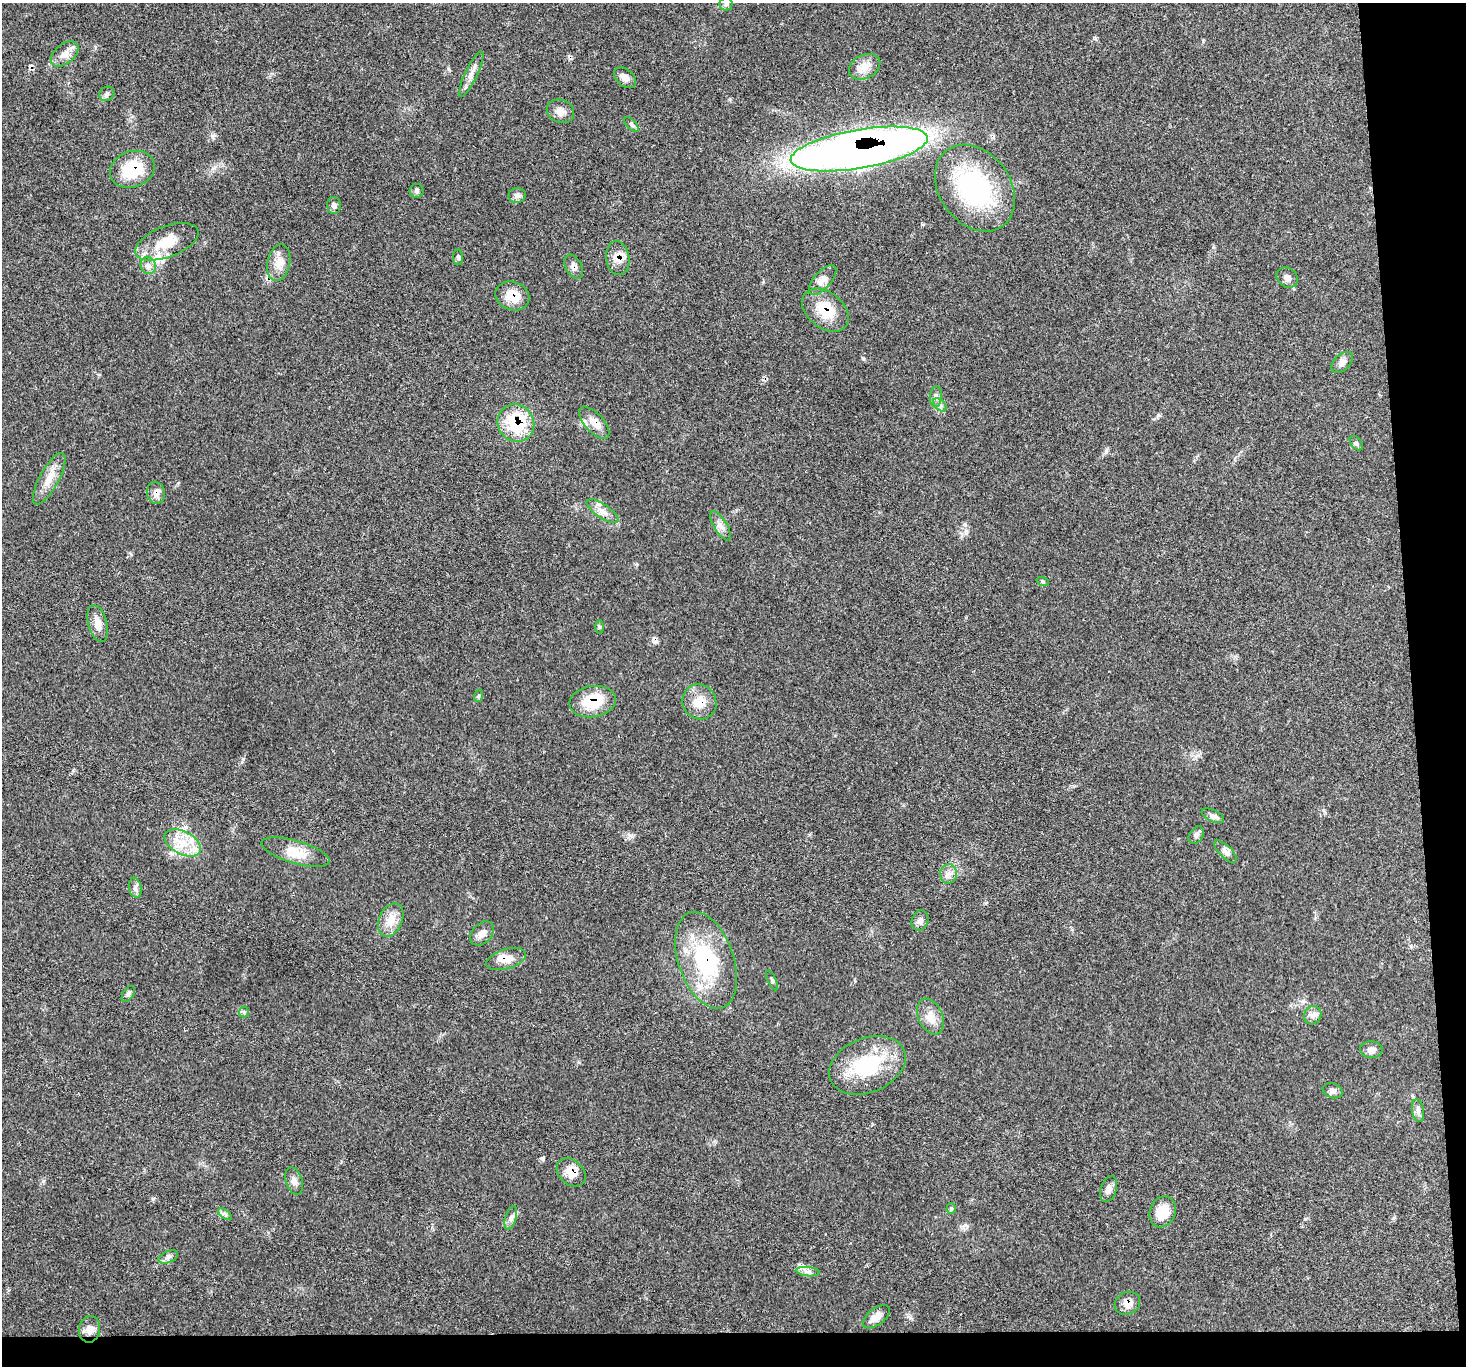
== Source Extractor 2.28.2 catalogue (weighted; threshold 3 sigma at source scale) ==
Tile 9 of 3 x 3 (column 3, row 3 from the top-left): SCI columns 2929-4392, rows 129-1492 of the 4392 x 4373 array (HDU 1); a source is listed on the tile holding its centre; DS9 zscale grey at full resolution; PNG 1468 x 1368 px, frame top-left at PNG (2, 3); each listed source drawn as its Kron ellipse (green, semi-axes under 4 px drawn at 4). Shown black and unused: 6% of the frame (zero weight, under 3 of 5 exposures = <1% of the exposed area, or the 3 px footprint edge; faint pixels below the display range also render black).
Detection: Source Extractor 2.28.2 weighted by HDU 2 'WHT'; one run over the whole footprint, this tile lists its part. Background 0.0464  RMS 0.004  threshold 0.018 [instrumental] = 3 sigma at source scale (4.5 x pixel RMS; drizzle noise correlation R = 1.50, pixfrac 1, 0.05/0.05 arcsec/px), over >= 5 px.
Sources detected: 78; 2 cosmic-ray / hot-pixel residue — neither listed nor drawn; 3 inside a brighter listed object's ellipse — not listed separately; the other 73 listed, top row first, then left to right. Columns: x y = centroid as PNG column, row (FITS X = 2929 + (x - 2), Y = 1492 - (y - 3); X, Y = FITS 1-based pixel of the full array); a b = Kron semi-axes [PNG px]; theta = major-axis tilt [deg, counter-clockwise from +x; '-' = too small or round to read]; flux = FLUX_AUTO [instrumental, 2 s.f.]
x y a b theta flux
726 4 6 6 - 1
65 54 16 9 39 3.5
865 67 16 11 27 4.2
471 74 25 6 64 2.9
625 78 12 8 -40 2.2
107 94 8 6 36 1.1
560 111 14 11 -23 3
632 125 9 4 -45 0.93
859 149 69 19 10 440
132 169 23 18 20 16
975 188 47 35 -53 48
417 191 7 7 - 0.92
517 195 9 7 14 1.4
334 205 8 7 - 1.4
167 242 33 15 21 11
458 257 8 5 -89 0.77
618 258 17 11 -82 4.6
279 263 18 11 78 4.3
148 266 9 7 -75 1.8
574 267 13 8 -60 1.9
1287 277 11 9 -38 1.9
823 280 18 8 48 2.9
512 296 17 14 -21 6.6
825 310 26 18 -38 12
1342 362 13 8 44 2
936 397 10 6 85 1.5
940 405 8 5 -45 1.2
516 423 19 18 - 24
594 423 20 9 -48 4.3
1356 443 8 5 -50 0.84
49 479 29 9 61 6
156 493 11 9 -76 2.3
603 511 18 7 -34 3.3
721 526 16 6 -58 2.4
1043 582 6 4 -20 0.57
98 624 19 9 -74 3.7
599 627 6 4 -88 0.58
478 696 6 4 71 0.53
593 702 23 15 8 13
699 702 18 16 -58 6.7
1213 816 12 5 -25 1.5
1196 835 9 6 54 1.2
183 843 20 11 -29 7.8
1225 851 15 6 -44 1.9
296 852 35 11 -17 7.3
948 874 10 8 81 2
135 888 10 6 -80 1.4
391 920 17 11 66 4.9
920 921 10 8 69 1.6
482 933 14 9 46 2.8
506 959 20 10 16 4.8
706 960 50 27 -71 35
772 980 10 3 -64 0.58
128 994 9 5 56 0.91
244 1012 5 5 - 0.64
1313 1015 9 8 - 1.9
930 1017 19 12 -66 4.5
1371 1050 11 8 -3 2
867 1065 40 27 23 28
1333 1091 10 7 -18 1.4
1418 1111 11 6 -81 1.5
571 1172 16 12 -41 5.1
294 1181 14 8 -73 2.3
1109 1189 13 8 72 2.1
951 1208 5 4 - 0.49
1162 1212 16 13 64 7.7
225 1214 8 4 -38 0.91
511 1218 12 5 73 1.5
168 1257 10 5 22 1.4
808 1272 12 4 -5 1.6
1127 1303 13 11 28 3.5
876 1317 15 8 37 3.2
90 1329 13 10 79 2.9
Overlapping masked pixels (flux is a lower limit): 15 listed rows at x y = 859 149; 132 169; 618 258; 574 267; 512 296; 825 310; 516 423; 594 423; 156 493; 593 702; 699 702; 506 959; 706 960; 571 1172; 1127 1303
Unlisted compact peaks at least as high as the median listed source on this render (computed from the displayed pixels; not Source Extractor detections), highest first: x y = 863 359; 243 759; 965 1225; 153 1199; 43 1181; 1158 415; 1106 452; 212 136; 910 1318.